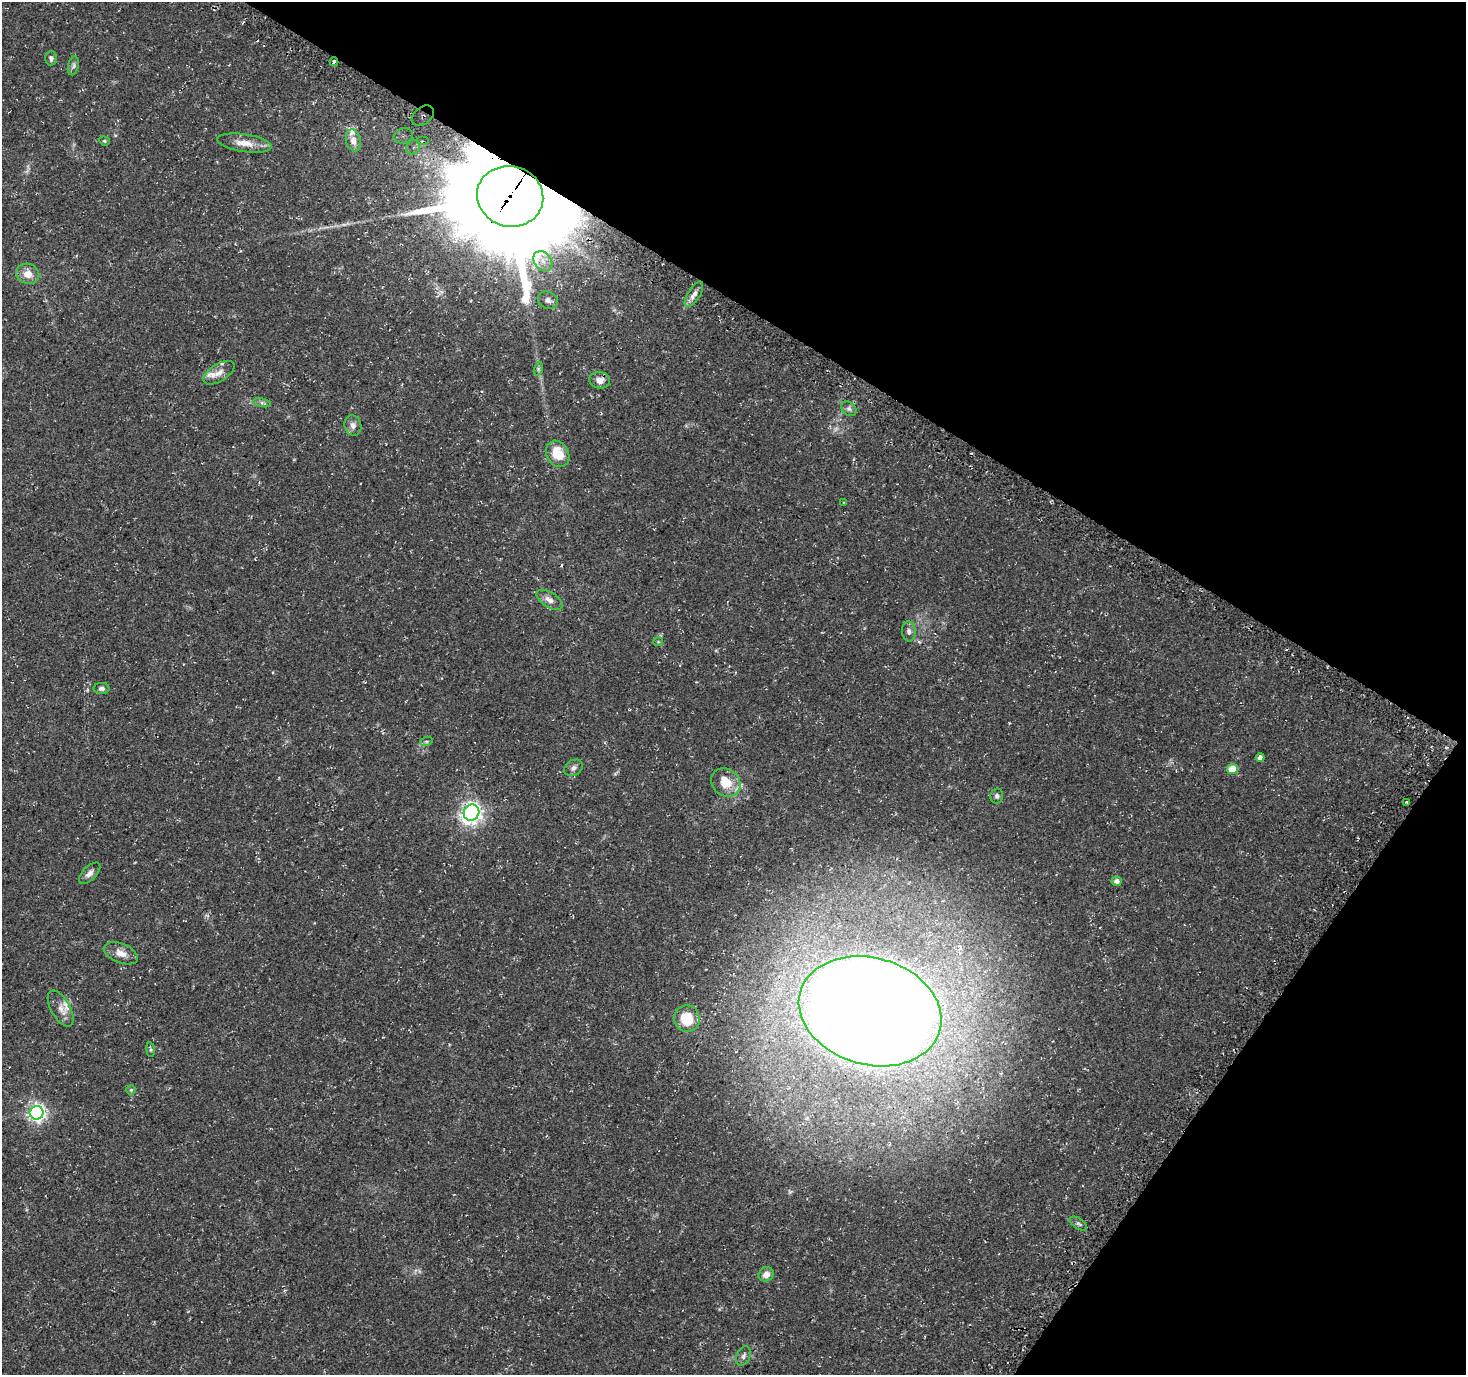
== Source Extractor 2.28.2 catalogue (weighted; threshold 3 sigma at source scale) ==
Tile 8 of 4 x 4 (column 4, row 2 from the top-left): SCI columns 4480-5943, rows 2999-4371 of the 5992 x 6054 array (HDU 1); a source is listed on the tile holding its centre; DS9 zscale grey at full resolution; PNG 1468 x 1377 px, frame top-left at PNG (2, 2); each listed source drawn as its Kron ellipse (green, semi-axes under 4 px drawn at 4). Shown black and unused: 30% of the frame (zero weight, under 3 of 4 exposures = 5% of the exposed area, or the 3 px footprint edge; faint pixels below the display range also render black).
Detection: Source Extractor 2.28.2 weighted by HDU 2 'WHT'; one run over the whole footprint, this tile lists its part. Background 0.0482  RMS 0.004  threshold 0.0178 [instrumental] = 3 sigma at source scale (4.5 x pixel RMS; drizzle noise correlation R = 1.50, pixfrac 1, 0.0396/0.0396 arcsec/px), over >= 5 px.
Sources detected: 56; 2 too faint to see at this stretch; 4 cosmic-ray / hot-pixel residue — neither listed nor drawn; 3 inside a brighter listed object's ellipse — not listed separately; the other 47 listed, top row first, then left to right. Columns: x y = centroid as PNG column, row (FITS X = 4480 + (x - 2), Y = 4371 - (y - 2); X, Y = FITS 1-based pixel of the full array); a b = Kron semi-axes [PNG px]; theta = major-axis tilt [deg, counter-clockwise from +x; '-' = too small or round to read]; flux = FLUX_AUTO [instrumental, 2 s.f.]
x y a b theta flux
51 58 7 5 87 1.1
334 62 4 3 - 3.8
73 66 9 5 77 1.1
423 116 12 8 38 4.3
403 136 10 7 16 2.8
353 140 11 7 -77 2.5
104 141 5 4 - 0.54
422 141 6 4 0 0.94
244 143 28 9 -8 5.2
413 147 8 6 48 2
510 196 33 30 -14 11000
543 261 11 8 -50 3.4
28 274 11 10 - 4.1
694 294 14 6 57 2.2
548 300 10 8 -22 1.7
538 369 7 4 73 0.66
219 373 17 9 32 3.6
600 380 10 8 -6 2.8
262 403 9 4 -13 0.89
849 409 8 6 -43 1.2
353 426 10 8 -71 1.9
558 454 14 11 -59 9
844 503 4 3 - 0.58
549 600 15 7 -31 2.4
909 631 10 7 -85 1.4
658 642 5 3 - 0.33
102 688 8 5 2 1.1
426 742 6 4 19 0.63
1260 757 4 4 - 1.4
574 768 10 7 33 1.6
1232 769 5 5 - 9.9
726 782 15 13 -38 7.7
997 796 7 6 - 0.95
1407 802 3 3 - 0.53
471 813 8 7 - 170
90 873 13 6 45 1.9
1117 881 5 4 - 1.6
121 953 18 9 -22 3.8
61 1008 20 9 -60 3.5
870 1011 73 53 -16 1400
687 1019 13 12 - 12
150 1050 7 4 -82 0.62
131 1090 5 5 - 0.56
37 1113 7 7 - 140
1078 1223 10 5 -33 0.95
766 1274 8 7 - 2.8
743 1356 10 7 66 1.3
Overlapping masked pixels (flux is a lower limit): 4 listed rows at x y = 334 62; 423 116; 510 196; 870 1011